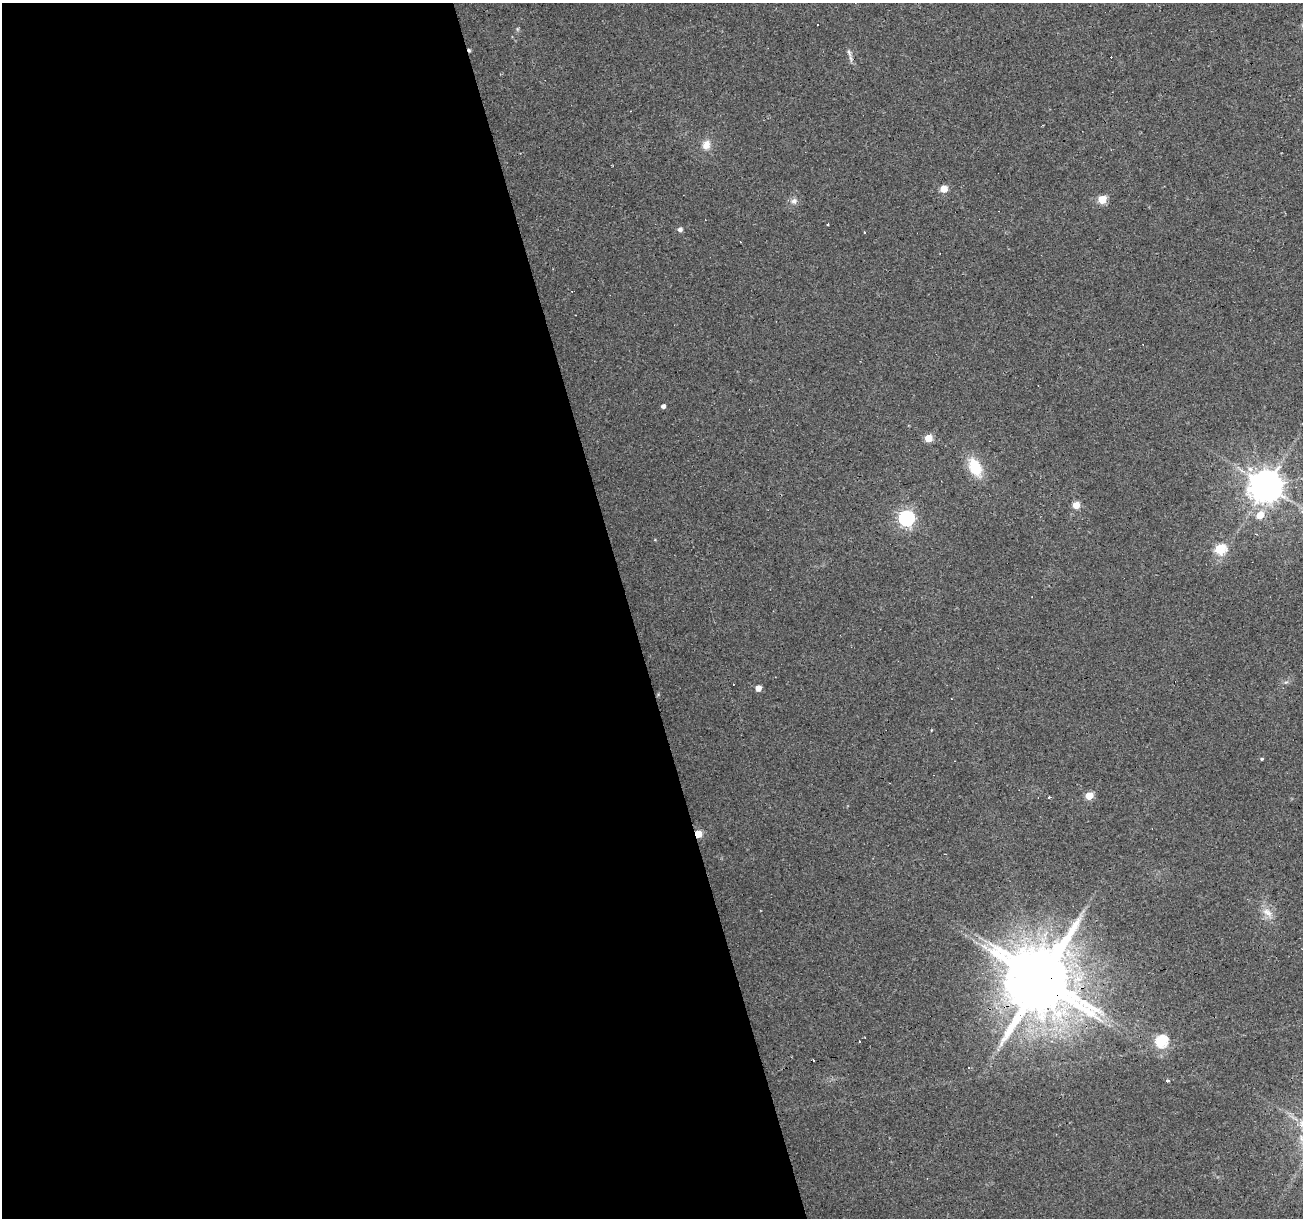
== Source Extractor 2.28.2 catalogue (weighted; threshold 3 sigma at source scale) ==
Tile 9 of 4 x 4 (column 1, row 3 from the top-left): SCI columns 1-1301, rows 1264-2479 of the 5204 x 5007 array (HDU 1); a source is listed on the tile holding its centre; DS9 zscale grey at full resolution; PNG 1305 x 1220 px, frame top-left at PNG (2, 3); no overlay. Shown black and unused: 48% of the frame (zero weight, under 2 of 3 exposures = <1% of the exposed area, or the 3 px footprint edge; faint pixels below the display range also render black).
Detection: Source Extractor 2.28.2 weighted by HDU 2 'WHT'; one run over the whole footprint, this tile lists its part. Background 0.0333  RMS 0.0067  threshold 0.0302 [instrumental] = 3 sigma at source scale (4.5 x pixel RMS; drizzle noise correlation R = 1.50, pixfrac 1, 0.0396/0.0396 arcsec/px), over >= 5 px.
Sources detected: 35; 1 inside a brighter object's white glare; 7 cosmic-ray / hot-pixel residue — not listed; the other 27 listed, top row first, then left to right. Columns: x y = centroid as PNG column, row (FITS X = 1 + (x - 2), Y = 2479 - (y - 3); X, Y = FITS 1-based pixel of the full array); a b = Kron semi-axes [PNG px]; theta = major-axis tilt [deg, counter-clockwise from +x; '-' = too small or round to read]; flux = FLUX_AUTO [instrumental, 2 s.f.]
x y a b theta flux
817 25 3 2 - 0.73
849 53 13 5 -73 2.6
706 145 13 10 74 6.1
944 189 5 5 - 12
1102 199 5 5 - 21
794 201 9 7 26 3.1
680 229 5 5 - 2.3
864 232 3 2 - 0.48
663 406 4 4 - 2.3
928 438 5 5 - 15
975 467 18 11 -60 23
1266 486 10 9 - 1400
1076 505 5 5 - 11
1260 515 7 6 - 11
906 518 7 6 - 200
1220 549 6 5 - 47
1286 682 6 4 17 1.1
758 688 4 4 - 5.7
1262 759 4 3 - 0.86
1089 796 5 5 - 15
1049 797 3 3 - 0.79
698 834 5 4 - 13
1267 913 18 10 -44 7
1040 982 19 15 0 5000
1161 1041 6 6 - 61
968 1067 3 3 - 0.77
1167 1081 4 3 - 20
Overlapping masked pixels (flux is a lower limit): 2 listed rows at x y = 698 834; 1040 982